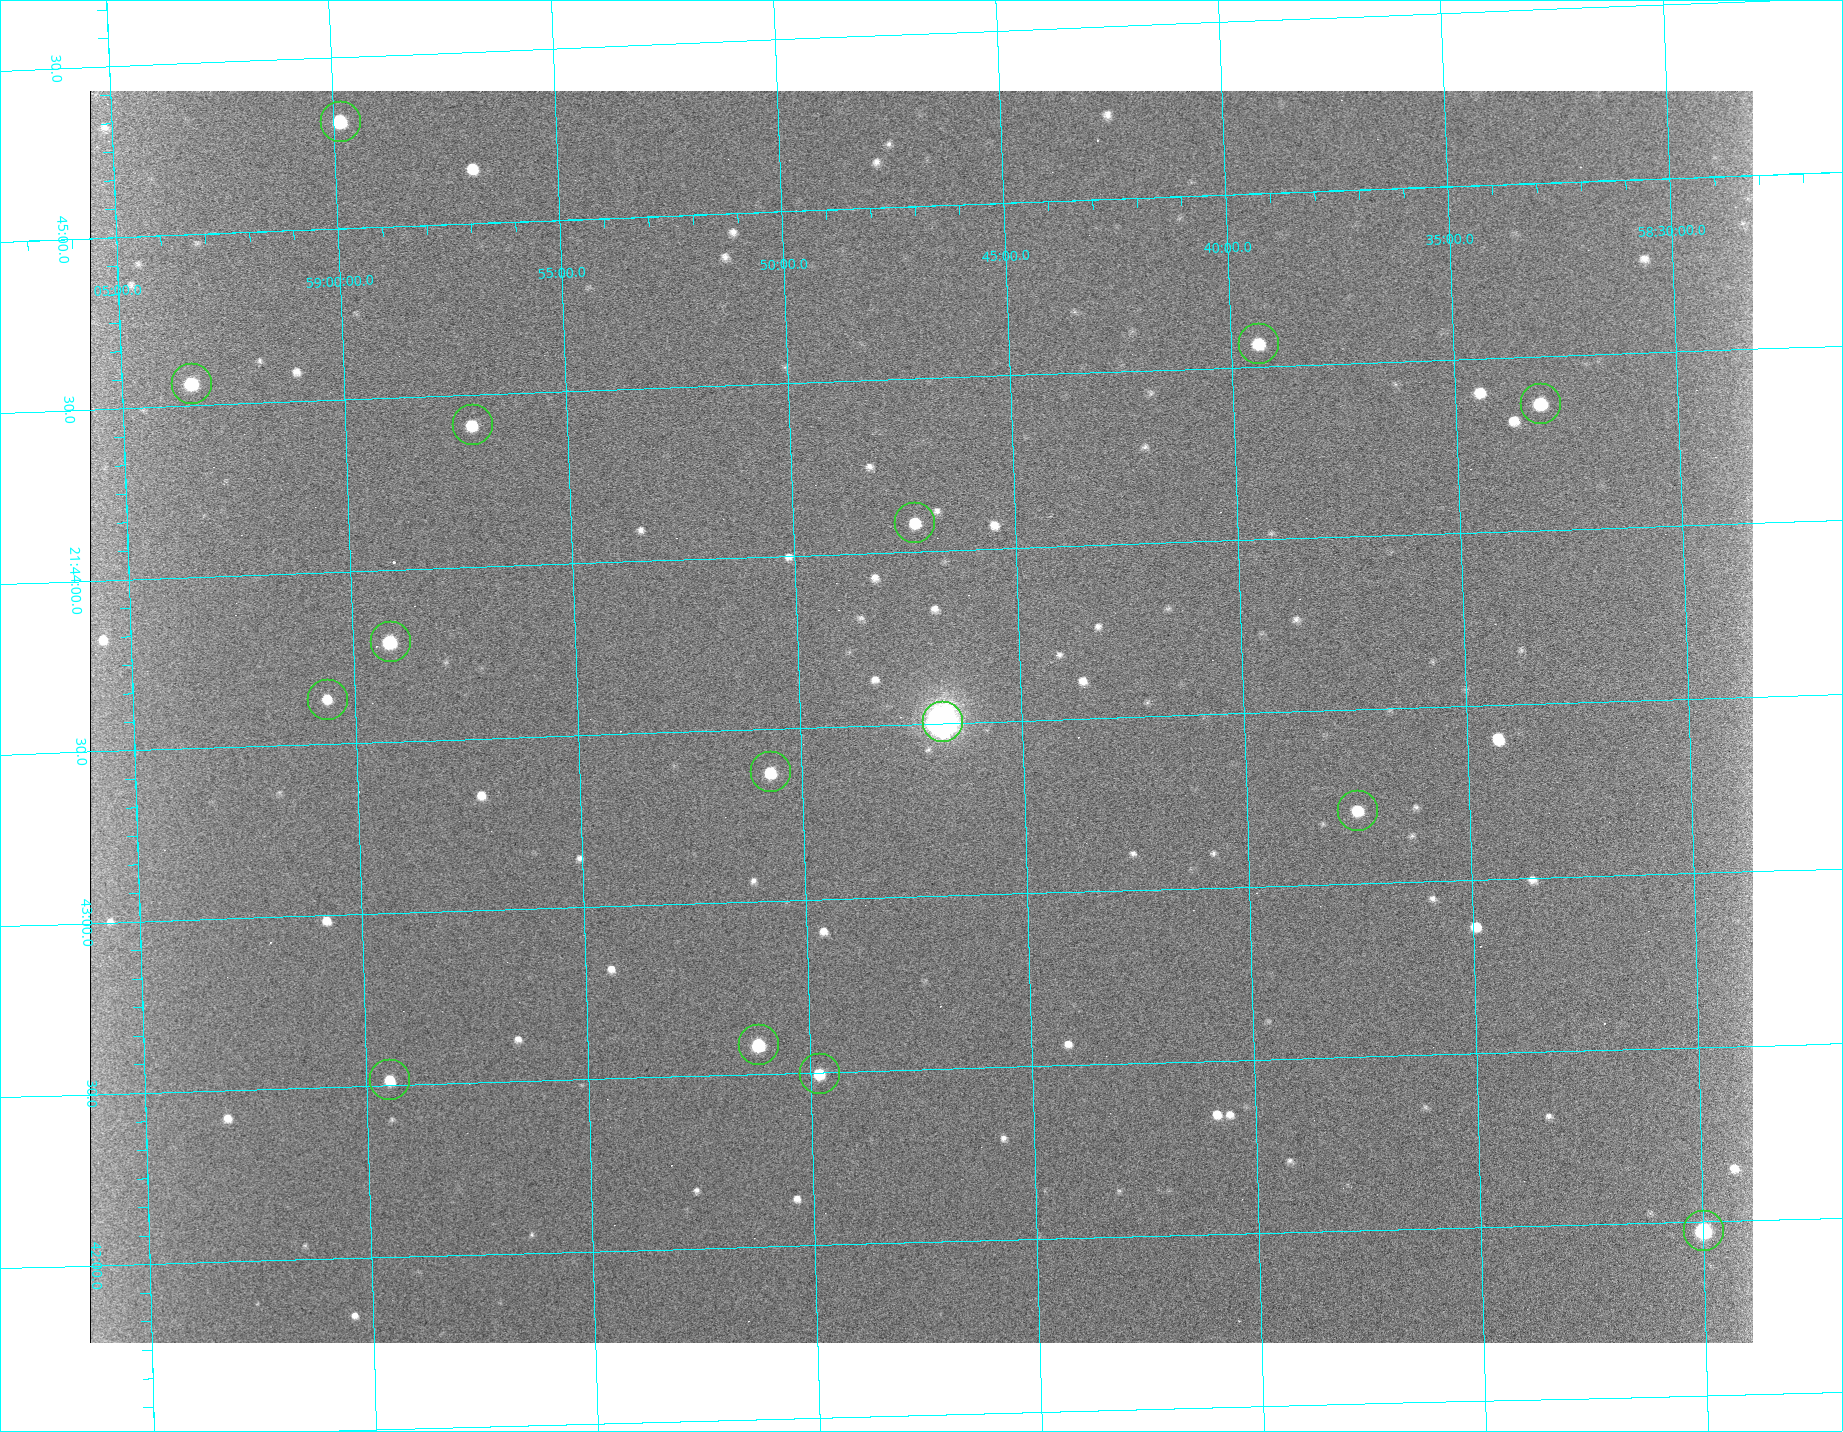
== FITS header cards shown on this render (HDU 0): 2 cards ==
NAXIS1  =                 1663 / length of data axis 1
NAXIS2  =                 1252 / length of data axis 2

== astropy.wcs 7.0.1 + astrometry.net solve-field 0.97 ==
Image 1663 x 1252 px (HDU 0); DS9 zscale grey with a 90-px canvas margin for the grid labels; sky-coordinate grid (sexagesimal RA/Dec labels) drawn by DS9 from the SOLVED WCS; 15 Tycho-2 reference stars matched to detected sources circled (green)
Header WCS: none
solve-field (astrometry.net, Tycho-2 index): SOLVED blind (the file carries no WCS)
Solved WCS: RA---TAN-SIP/DEC--TAN-SIP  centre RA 21:43:31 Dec +58:47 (325.88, +58.79 deg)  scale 1.35 arcsec/px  FOV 37.4' x 28.2'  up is +92 deg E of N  parity flipped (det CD > 0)
(file carries no celestial WCS; the grid is the blind solution)
Tycho-2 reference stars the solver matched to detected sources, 15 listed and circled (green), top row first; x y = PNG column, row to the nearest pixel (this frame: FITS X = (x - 90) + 1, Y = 1252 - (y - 91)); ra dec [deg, ICRS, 3 dp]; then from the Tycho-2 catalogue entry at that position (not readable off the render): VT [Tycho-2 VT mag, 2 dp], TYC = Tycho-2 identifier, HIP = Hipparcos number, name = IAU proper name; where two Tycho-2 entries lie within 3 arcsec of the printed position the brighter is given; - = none
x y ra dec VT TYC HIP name
340 121 326.329 +58.998 9.53 3979-1574-1 - -
1258 343 326.142 +58.656 10.31 3979-592-1 - -
191 383 326.142 +59.057 9.46 3979-658-1 107353 -
1540 403 326.092 +58.552 9.83 3979-1290-1 - -
472 424 326.104 +58.953 10.25 3979-1066-1 - -
914 522 326.021 +58.788 10.09 3979-829-1 - -
390 641 325.948 +58.986 9.25 3979-930-1 - -
327 699 325.908 +59.011 10.80 3979-504-1 - -
942 721 325.877 +58.780 4.27 3979-1616-1 107259 -
770 771 325.844 +58.845 9.96 3979-457-1 - -
1357 810 325.803 +58.625 10.05 3979-629-1 - -
758 1044 325.647 +58.853 9.14 3979-109-1 - -
819 1073 325.624 +58.830 9.94 3979-25-1 - -
389 1079 325.629 +58.991 10.32 3979-355-1 - -
1703 1230 325.494 +58.500 8.62 3979-674-1 107123 -